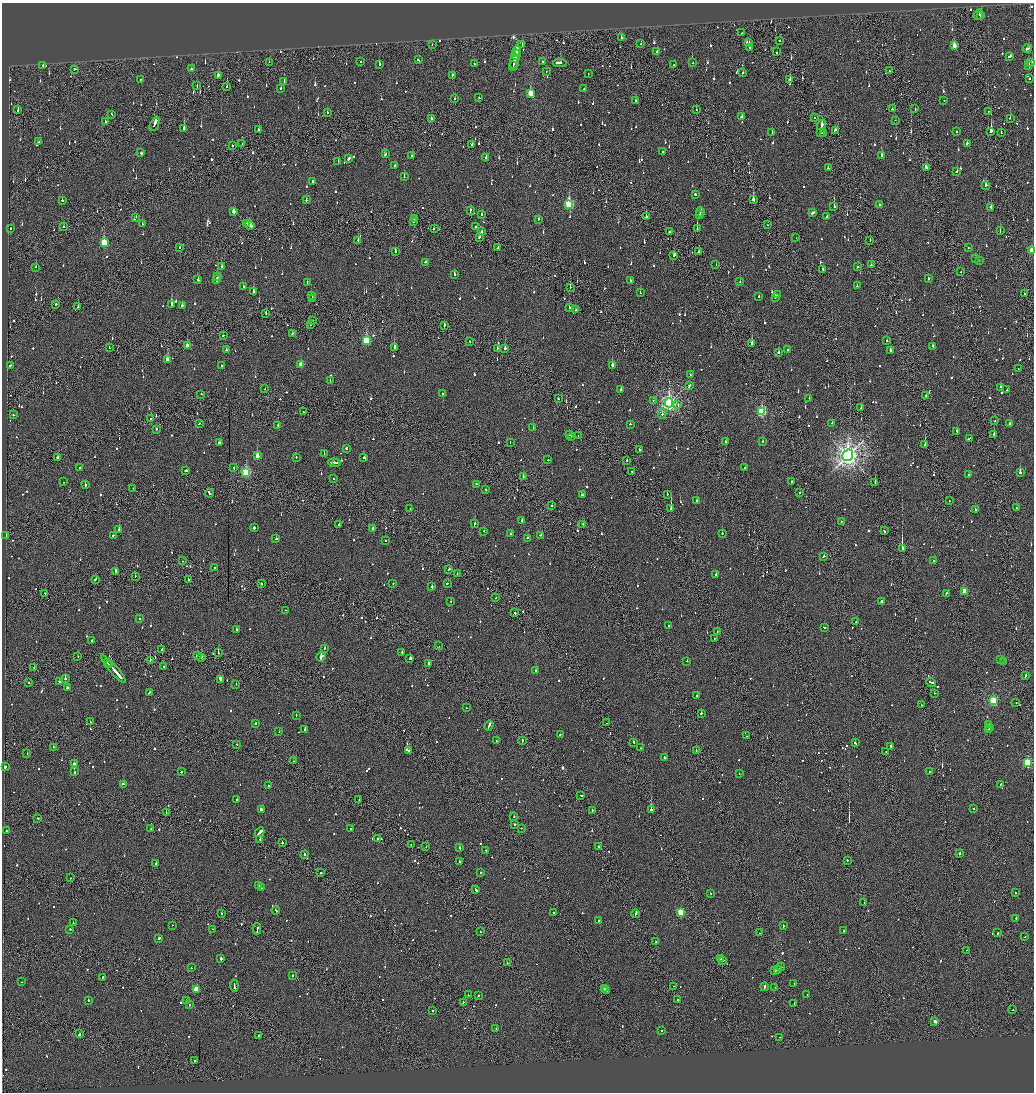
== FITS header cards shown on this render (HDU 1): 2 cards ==
NAXIS1  =                 2064
NAXIS2  =                 2180

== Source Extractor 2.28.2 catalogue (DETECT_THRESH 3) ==
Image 2064 x 2180 px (HDU 1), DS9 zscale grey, zoomed out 1/2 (1 PNG px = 2 x 2 image px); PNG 1036 x 1094 px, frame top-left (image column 1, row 2179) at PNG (2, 3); each listed source drawn as its Kron ellipse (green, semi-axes under 4 px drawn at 4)
Background -0.101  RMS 0.066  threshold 0.198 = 3 sigma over >= 5 px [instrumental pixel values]
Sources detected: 1363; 75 cannot appear on this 1/2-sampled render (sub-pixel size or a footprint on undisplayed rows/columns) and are neither listed nor drawn; of the other 1288, the 500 brightest by FLUX_AUTO listed and drawn (788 fainter detections omitted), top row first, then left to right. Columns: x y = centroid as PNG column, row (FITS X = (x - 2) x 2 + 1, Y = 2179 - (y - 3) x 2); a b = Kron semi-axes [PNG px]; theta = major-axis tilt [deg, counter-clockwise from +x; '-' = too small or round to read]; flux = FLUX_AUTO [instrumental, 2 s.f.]
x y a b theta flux
979 14 5 2 - 67
981 15 2 2 - 330
742 33 2 2 - 70
621 38 2 2 - 280
779 41 2 2 - 120
749 43 2 2 - 76
641 44 2 2 - 52
432 45 2 2 - 49
522 45 2 1 - 55
954 46 3 2 - 170
750 48 2 2 - 96
1027 49 4 2 - 130
517 51 6 2 80 250
657 52 2 2 - 63
777 52 2 1 - 160
516 54 5 2 - 270
1010 56 4 2 - 130
418 60 3 2 - 140
514 61 7 2 79 310
269 62 2 1 - 54
360 62 2 2 - 61
542 62 2 2 - 88
693 62 2 2 - 80
1031 62 3 2 - 87
560 63 6 2 1 220
379 64 3 2 - 49
474 64 2 2 - 58
43 65 2 2 - 180
674 65 2 2 - 81
513 66 5 2 - 230
1029 66 2 2 - 190
75 69 2 2 - 69
191 69 2 2 - 87
546 71 2 2 - 51
889 71 2 2 - 62
588 73 2 1 - 63
743 73 2 2 - 130
452 75 2 2 - 71
218 76 4 2 - 190
140 79 2 2 - 48
790 79 2 2 - 140
1029 79 2 2 - 68
284 81 2 2 - 140
197 86 2 1 - 150
227 86 2 2 - 81
281 88 2 2 - 73
584 89 2 1 - 100
530 93 3 3 - 360
479 98 2 2 - 73
455 99 2 2 - 100
635 100 2 2 - 53
944 100 2 1 - 59
892 109 2 2 - 96
915 109 2 2 - 90
18 110 3 2 - 130
696 110 2 2 - 78
988 111 2 1 - 69
327 113 3 2 - 78
112 114 3 2 - 61
742 117 3 2 - 190
814 118 2 1 - 77
1010 118 2 2 - 68
431 119 3 2 - 100
895 120 2 2 - 70
105 122 2 2 - 120
155 124 7 2 66 330
822 125 5 2 - 340
184 128 3 2 - 310
259 130 3 2 - 98
835 130 3 2 - 110
991 131 3 2 - 720
956 132 2 2 - 52
772 133 2 2 - 98
821 133 3 2 - 220
824 133 3 2 - 210
1001 133 2 1 - 67
39 142 2 2 - 69
967 143 2 2 - 100
242 144 2 2 - 72
472 145 3 2 - 78
233 146 2 2 - 67
662 152 2 2 - 61
141 153 2 2 - 130
386 154 2 2 - 63
412 155 2 2 - 59
881 155 2 2 - 490
486 157 3 2 - 88
349 159 3 2 - 230
338 162 2 2 - 68
395 166 2 2 - 100
828 168 2 2 - 49
926 168 4 2 - 190
957 171 3 2 - 72
404 177 2 2 - 56
313 181 2 2 - 100
986 185 3 2 - 69
695 194 2 2 - 87
753 199 3 2 - 330
62 200 2 2 - 170
306 200 2 2 - 65
569 204 4 3 - 1100
879 205 2 2 - 87
834 206 2 2 - 280
991 207 2 2 - 96
470 210 3 2 - 210
233 211 3 2 - 93
700 212 4 2 - 160
813 213 4 2 - 210
482 214 2 2 - 66
699 215 3 2 - 99
827 216 2 2 - 77
136 217 2 2 - 56
646 217 2 2 - 150
415 218 2 2 - 79
538 219 3 2 - 81
413 222 2 1 - 320
247 223 4 2 - 390
142 224 2 2 - 57
249 225 5 2 - 550
767 225 2 1 - 300
63 226 2 2 - 57
476 227 3 2 - 76
11 228 2 2 - 120
697 228 3 2 - 220
434 229 2 2 - 56
482 231 3 2 - 160
1000 231 2 2 - 54
669 232 2 2 - 150
479 237 3 2 - 93
796 238 2 2 - 49
358 240 2 1 - 62
870 240 2 1 - 70
104 243 4 3 - 880
180 248 2 2 - 67
498 248 3 2 - 70
968 248 2 2 - 57
395 251 2 2 - 250
1032 251 3 2 - 340
699 252 2 2 - 76
674 255 4 2 - 120
975 259 2 1 - 85
979 260 2 2 - 82
425 262 2 2 - 390
716 265 2 1 - 260
871 265 2 2 - 230
858 266 2 2 - 94
36 267 2 2 - 58
221 267 3 2 - 87
823 270 2 2 - 130
961 272 2 1 - 61
454 274 2 2 - 270
218 276 2 1 - 54
928 279 2 2 - 50
198 280 2 2 - 49
217 280 4 2 - 490
630 281 2 2 - 54
740 282 2 2 - 51
307 283 3 2 - 77
243 286 2 2 - 57
857 286 2 2 - 100
570 287 2 1 - 170
253 292 3 2 - 230
640 293 2 2 - 88
777 294 3 2 - 220
1024 294 2 1 - 130
311 295 2 1 - 120
759 297 2 2 - 140
313 298 4 2 - 210
775 298 2 2 - 67
56 304 2 2 - 60
171 305 3 2 - 580
182 305 2 2 - 67
78 307 2 2 - 57
569 308 2 2 - 71
575 310 2 1 - 180
266 313 3 1 - 270
312 321 2 2 - 79
310 325 2 1 - 130
444 325 3 2 - 230
292 333 2 2 - 72
223 336 2 2 - 72
366 341 3 3 - 780
469 341 2 2 - 97
887 341 2 2 - 73
752 344 3 2 - 620
187 345 2 2 - 3700
933 347 4 2 - 150
109 348 2 1 - 48
394 348 4 2 - 510
497 348 2 2 - 180
505 349 3 1 - 740
787 349 2 2 - 300
226 350 2 2 - 67
890 350 4 2 - 200
778 353 2 2 - 250
167 360 3 2 - 270
301 364 3 3 - 150
10 365 3 2 - 87
221 365 2 2 - 110
612 365 2 2 - 860
1018 369 2 2 - 49
690 375 2 2 - 160
330 381 2 2 - 55
689 386 4 2 - 160
1001 387 3 2 - 91
265 389 2 2 - 76
1007 389 2 2 - 67
621 390 2 2 - 130
201 394 2 1 - 200
443 394 2 2 - 62
926 395 2 2 - 90
558 398 2 2 - 57
809 398 2 2 - 85
653 400 2 1 - 51
669 403 4 4 - 3800
678 405 2 1 - 51
861 408 2 2 - 92
303 412 2 1 - 55
762 412 4 3 - 1300
662 414 5 2 - 68
13 415 2 2 - 75
151 419 2 1 - 200
995 421 2 2 - 69
199 423 2 2 - 68
832 423 2 1 - 64
630 424 2 2 - 150
1009 424 2 2 - 83
278 426 3 2 - 94
533 428 2 2 - 49
156 429 2 1 - 80
957 431 3 2 - 90
994 434 2 2 - 82
569 435 2 1 - 83
578 436 2 1 - 170
571 437 2 2 - 80
969 438 4 1 - 120
726 441 2 2 - 94
762 441 2 2 - 50
219 443 4 2 - 94
510 443 2 1 - 70
925 445 2 1 - 300
346 448 2 2 - 400
640 449 3 2 - 130
324 453 2 2 - 76
848 455 6 5 - 9300
257 456 3 2 - 140
296 457 2 2 - 69
57 458 2 2 - 340
364 458 3 2 - 89
548 460 2 2 - 51
627 460 3 2 - 130
337 462 4 1 - 230
334 463 6 2 -7 330
80 468 2 2 - 64
234 468 2 2 - 56
745 468 2 2 - 51
186 470 3 2 - 140
632 471 2 2 - 55
246 473 4 3 - 960
1020 473 2 2 - 470
969 475 2 2 - 110
523 476 2 1 - 51
334 479 2 2 - 56
63 482 2 2 - 67
791 482 2 2 - 56
875 482 2 1 - 68
476 484 2 2 - 81
85 485 2 2 - 200
133 488 2 1 - 51
486 489 2 2 - 66
209 493 4 2 - 130
800 493 2 2 - 250
667 494 2 2 - 61
582 495 3 2 - 63
697 501 2 2 - 160
949 501 2 1 - 130
552 505 2 2 - 63
671 508 2 2 - 770
1016 508 2 2 - 93
410 509 2 2 - 61
975 509 2 2 - 60
522 520 2 2 - 79
841 521 2 2 - 82
339 524 2 2 - 68
474 524 3 2 - 110
583 524 3 2 - 130
254 528 2 2 - 360
373 528 2 2 - 320
119 530 2 2 - 230
484 531 2 2 - 55
884 531 3 2 - 84
722 533 2 2 - 110
511 534 2 1 - 69
114 535 4 2 - 110
540 535 3 2 - 78
6 536 2 2 - 76
528 538 3 1 - 110
276 539 2 2 - 49
385 541 2 2 - 55
902 548 3 1 - 4600
824 556 4 2 - 65
933 560 2 1 - 50
183 561 2 1 - 49
214 568 2 2 - 61
449 569 3 2 - 60
116 571 2 2 - 300
457 573 2 2 - 67
716 574 2 2 - 49
135 576 2 2 - 48
95 579 3 2 - 91
188 579 2 1 - 54
393 583 2 2 - 68
447 583 3 2 - 130
261 584 2 2 - 150
432 587 2 2 - 350
965 591 3 3 - 310
45 593 3 2 - 69
946 593 2 2 - 130
496 598 2 2 - 60
451 601 2 1 - 51
881 601 2 2 - 120
285 610 2 1 - 56
515 613 2 2 - 120
140 618 2 2 - 58
856 622 2 1 - 65
668 625 2 2 - 310
825 628 3 2 - 87
236 629 2 2 - 150
717 632 2 1 - 52
714 638 2 1 - 140
92 640 2 2 - 140
439 646 2 1 - 67
324 648 2 2 - 96
162 649 2 2 - 75
402 652 2 2 - 68
218 653 2 1 - 99
197 656 2 2 - 100
78 657 2 2 - 82
201 657 3 2 - 240
321 657 5 2 - 480
410 658 2 2 - 1100
150 660 2 1 - 120
1000 660 2 1 - 93
687 661 2 2 - 120
1004 661 2 2 - 290
107 662 2 2 - 160
428 663 2 2 - 110
110 665 4 1 - 260
164 666 2 2 - 49
34 667 2 1 - 77
114 669 18 2 -49 1100
536 671 2 2 - 86
1025 676 3 2 - 82
65 679 2 2 - 190
221 679 4 2 - 470
59 681 2 2 - 50
931 682 5 2 - 220
29 683 2 2 - 58
236 684 2 2 - 56
68 688 3 2 - 210
149 692 2 2 - 77
934 693 2 2 - 61
697 695 2 2 - 79
993 701 3 3 - 1200
1016 703 2 1 - 140
921 705 3 1 - 87
466 708 2 2 - 58
701 713 2 2 - 96
296 715 2 2 - 57
90 722 2 1 - 53
255 723 2 2 - 130
607 723 2 1 - 49
489 725 5 2 - 230
988 725 3 2 - 75
990 728 3 2 - 170
305 729 4 2 - 180
988 730 2 2 - 92
279 732 2 2 - 53
560 734 2 1 - 72
746 736 2 1 - 110
496 740 2 2 - 72
522 741 3 1 - 84
633 742 2 2 - 120
855 743 2 2 - 91
236 744 2 2 - 63
53 747 2 1 - 100
891 747 3 2 - 230
641 748 2 1 - 70
408 751 4 2 - 570
696 751 2 1 - 190
886 752 2 1 - 83
27 753 2 1 - 100
665 758 3 2 - 200
293 761 2 1 - 49
1028 763 3 3 - 840
74 764 2 2 - 350
5 767 2 2 - 260
929 771 2 1 - 67
74 772 2 2 - 62
181 772 2 2 - 220
739 773 2 1 - 50
123 784 3 2 - 140
1000 784 2 2 - 61
268 786 2 2 - 64
581 795 2 2 - 100
237 800 2 2 - 130
359 800 2 2 - 52
651 809 2 2 - 1200
974 809 2 2 - 48
261 810 4 2 - 250
592 810 2 2 - 65
166 813 2 1 - 63
514 816 2 2 - 65
37 818 2 2 - 96
515 825 2 1 - 300
351 828 2 2 - 56
522 828 2 1 - 62
151 829 2 2 - 61
6 830 2 2 - 60
260 832 5 2 - 680
260 839 2 2 - 280
377 839 3 2 - 100
282 842 2 1 - 150
411 845 2 1 - 51
426 846 2 2 - 72
599 847 3 2 - 300
459 848 3 2 - 77
486 850 2 2 - 86
304 854 2 2 - 210
959 854 3 2 - 280
847 860 2 1 - 58
459 862 2 2 - 68
156 863 2 2 - 80
321 872 2 2 - 210
481 873 2 2 - 66
70 878 2 1 - 50
259 886 2 2 - 100
261 887 2 2 - 120
476 889 3 2 - 260
710 893 2 2 - 110
1015 893 2 2 - 64
864 902 2 2 - 400
276 910 4 2 - 140
553 912 2 1 - 62
681 912 3 3 - 630
222 913 2 1 - 72
636 914 4 1 - 150
1016 918 2 1 - 150
599 921 2 2 - 92
73 923 2 2 - 52
172 925 2 1 - 63
783 926 2 2 - 150
70 929 2 2 - 59
213 929 2 1 - 64
257 929 5 2 - 580
844 931 2 2 - 120
480 932 2 2 - 66
759 933 2 1 - 63
998 933 2 2 - 72
1025 937 2 2 - 91
159 938 2 2 - 260
656 942 2 1 - 190
967 950 2 2 - 82
221 959 3 2 - 620
721 959 2 1 - 67
723 960 2 1 - 630
507 963 2 2 - 80
781 967 4 2 - 140
191 968 2 2 - 49
777 969 3 1 - 110
775 971 3 2 - 97
293 975 2 2 - 69
102 978 3 2 - 130
21 982 2 1 - 77
794 983 2 2 - 420
234 986 6 2 -83 290
674 986 2 1 - 63
764 987 4 2 - 190
775 987 2 1 - 50
196 989 3 3 - 310
604 989 3 2 - 120
606 990 2 1 - 90
468 995 2 2 - 56
807 995 2 2 - 68
478 996 2 1 - 290
88 1000 2 2 - 250
186 1000 2 2 - 89
677 1000 2 1 - 160
463 1002 2 2 - 93
794 1003 3 2 - 49
190 1005 2 2 - 48
432 1010 2 2 - 310
1013 1010 2 1 - 150
935 1021 2 2 - 76
496 1028 2 2 - 61
661 1031 2 2 - 71
79 1034 3 2 - 200
259 1035 3 2 - 89
780 1037 2 2 - 130
195 1060 2 1 - 95
At the frame edge (FLAGS 8, measured only in part): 1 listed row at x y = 1032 251
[788 fainter detections neither listed nor drawn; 75 sub-pixel or undisplayed-footprint detections neither listed nor drawn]